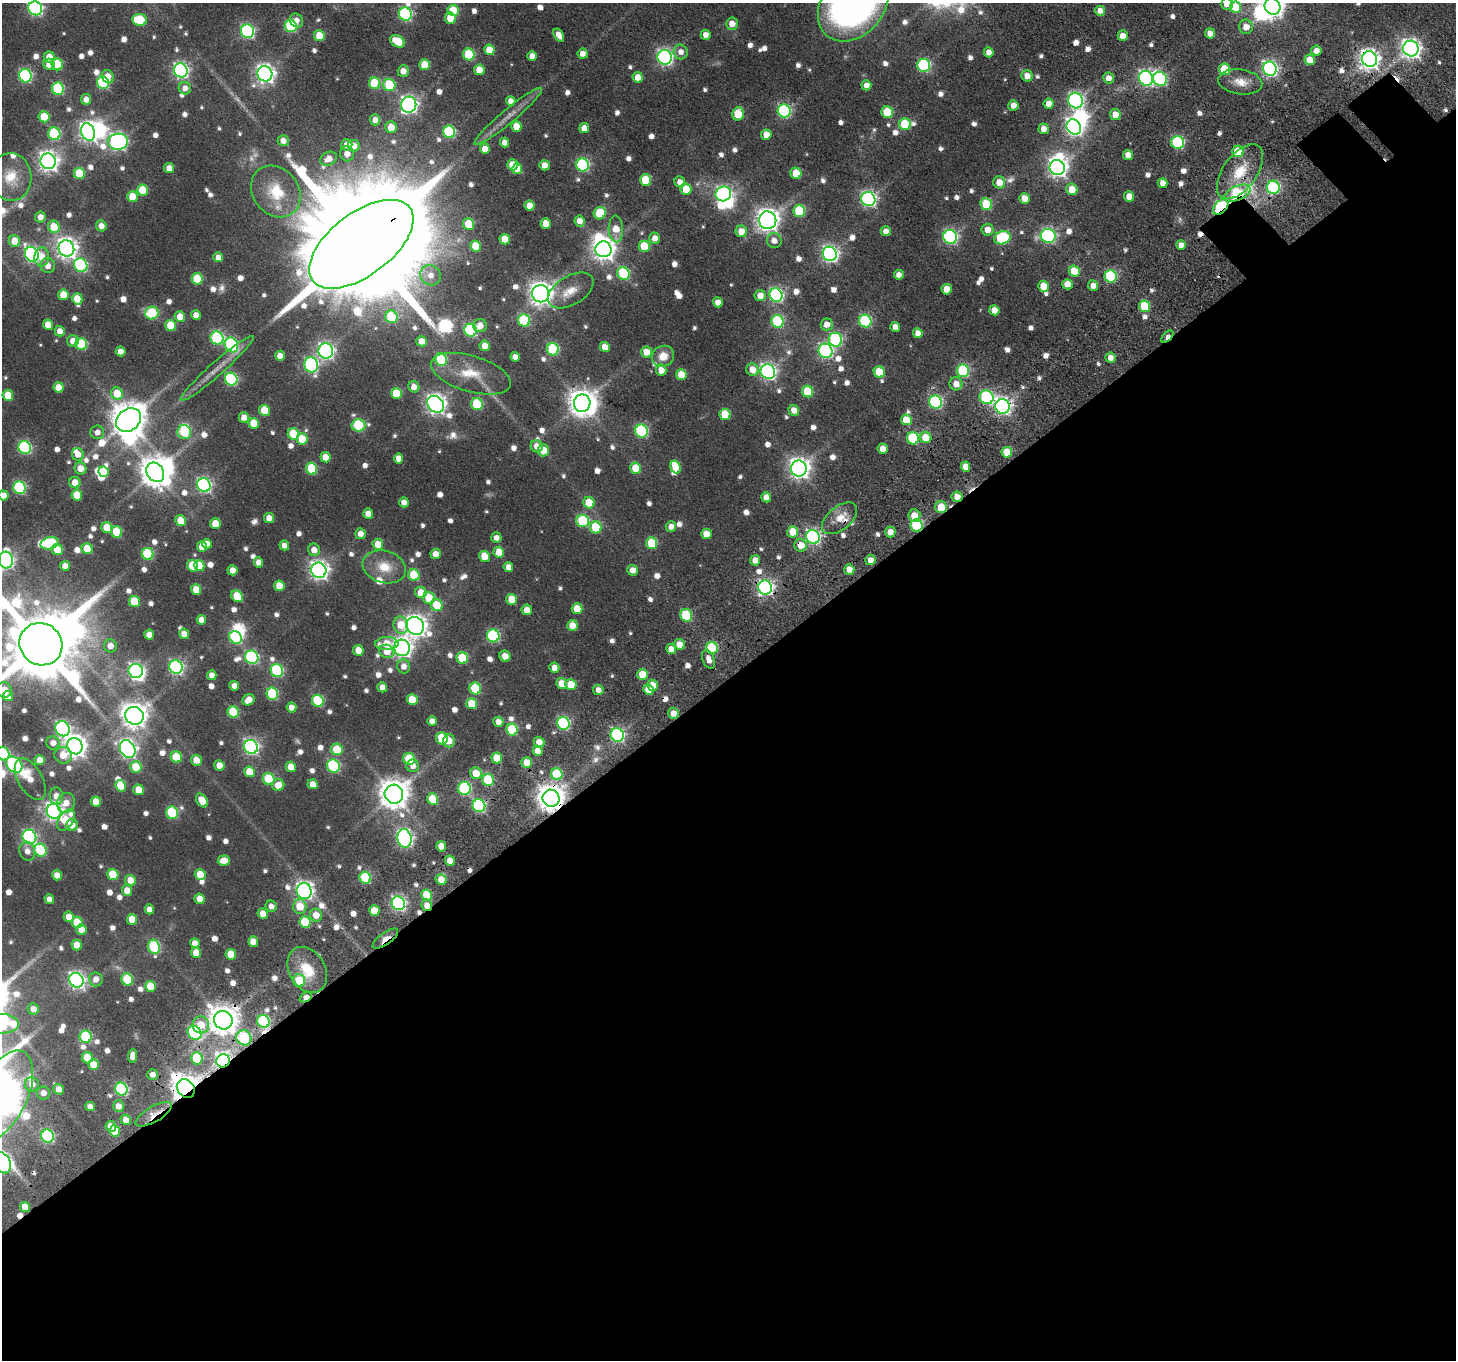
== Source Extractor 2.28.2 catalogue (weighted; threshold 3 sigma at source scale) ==
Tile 15 of 4 x 4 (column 3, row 4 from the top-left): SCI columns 3146-4599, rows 497-1854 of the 6293 x 6288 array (HDU 1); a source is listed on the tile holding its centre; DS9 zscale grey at full resolution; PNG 1458 x 1362 px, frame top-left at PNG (2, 3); each listed source drawn as its Kron ellipse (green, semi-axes under 4 px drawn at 4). Shown black and unused: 51% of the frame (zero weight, under 3 of 5 exposures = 11% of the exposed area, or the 3 px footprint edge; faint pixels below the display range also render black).
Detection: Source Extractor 2.28.2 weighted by HDU 2 'WHT'; one run over the whole footprint, this tile lists its part. Background 0.0698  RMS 0.0095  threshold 0.0427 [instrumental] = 3 sigma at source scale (4.5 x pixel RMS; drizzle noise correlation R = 1.50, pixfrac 1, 0.05/0.05 arcsec/px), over >= 5 px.
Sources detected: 843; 6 too faint to see at this stretch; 16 inside a brighter object's white glare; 10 cosmic-ray / hot-pixel residue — neither listed nor drawn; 10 inside a brighter listed object's ellipse — not listed separately; of the other 801, all 500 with FLUX_AUTO >= 7.3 (the completeness limit of this list) listed and drawn (301 fainter detections not listed), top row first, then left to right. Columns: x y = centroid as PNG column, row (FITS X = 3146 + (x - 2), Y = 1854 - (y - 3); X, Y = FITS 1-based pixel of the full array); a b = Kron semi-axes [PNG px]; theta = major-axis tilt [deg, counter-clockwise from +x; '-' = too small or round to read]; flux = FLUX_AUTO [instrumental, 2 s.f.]
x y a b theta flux
853 4 41 31 50 550
1227 4 6 6 - 7.9
1272 6 8 7 - 890
1236 7 5 5 - 32
35 8 7 6 - 230
453 10 6 5 - 37
1100 11 5 5 - 8.5
405 14 6 6 - 160
450 18 6 5 - 25
140 20 7 6 - 54
297 21 7 6 - 7.3
732 24 6 6 - 11
291 26 6 6 - 110
1246 27 7 7 - 10
247 31 7 6 - 190
1210 33 5 5 - 8.7
559 35 7 4 -58 11
706 35 5 5 - 7.9
319 36 5 5 - 26
1123 36 5 5 - 12
398 41 8 5 -30 30
1411 49 8 7 - 590
489 50 5 5 - 21
1316 51 5 5 - 8.4
681 52 7 7 - 7.9
989 52 5 5 - 8.9
469 54 6 5 - 56
583 54 5 5 - 7.6
532 56 5 4 - 9
49 57 5 5 - 14
665 57 7 7 - 330
1369 59 8 7 - 610
1310 60 5 5 - 18
49 64 5 5 - 12
57 64 6 5 - 44
425 65 5 5 - 23
924 65 6 6 - 140
1225 69 6 5 - 37
1270 69 7 6 - 340
181 70 7 6 - 290
479 70 5 5 - 15
403 71 6 5 - 10
265 74 8 7 - 510
25 76 7 6 - 160
1027 76 6 5 - 9.2
108 77 7 6 - 11
638 77 5 5 - 13
1109 78 5 5 - 9.2
1146 78 7 7 - 280
1160 79 7 6 - 110
1240 82 22 12 -8 15
103 83 6 6 - 110
375 83 6 5 - 53
389 85 6 6 - 61
866 85 5 5 - 8.3
185 88 6 6 - 7.5
58 89 6 6 - 96
86 99 5 5 - 9
511 101 5 4 - 7.6
1076 101 8 7 - 280
1049 104 5 5 - 10
409 105 8 7 - 380
1013 105 5 5 - 9.6
784 111 6 6 - 160
887 112 6 5 - 46
738 114 6 5 - 36
1115 115 5 5 - 14
508 116 43 7 40 14
44 117 5 5 - 31
375 120 5 5 - 7.7
905 124 6 6 - 55
516 126 5 5 - 18
391 127 6 5 - 18
1074 127 8 7 - 460
584 128 5 5 - 11
1044 129 5 5 - 9.6
88 132 9 7 -66 410
449 132 6 6 - 100
54 134 6 6 - 91
766 135 5 5 - 13
283 141 5 5 - 8.5
118 142 10 8 5 350
1177 142 6 6 - 100
504 143 5 4 - 7.9
347 145 5 5 - 11
354 146 6 5 - 11
485 149 5 5 - 11
1238 151 5 5 - 36
347 154 7 7 - 8.4
1128 155 5 5 - 11
329 159 9 6 28 12
48 161 8 7 - 610
513 165 5 5 - 22
544 165 5 5 - 12
583 165 6 6 - 130
169 168 5 5 - 12
1057 168 8 7 - 580
517 169 5 5 - 14
1240 172 32 17 53 35
796 173 5 5 - 24
79 174 5 5 - 43
11 177 24 20 -88 27
646 180 6 5 - 40
680 182 6 5 - 7.8
999 182 6 6 - 15
1163 183 5 4 - 9.7
1273 187 6 6 - 120
686 189 5 5 - 24
1072 189 6 5 - 17
143 190 5 5 - 34
276 191 27 23 -51 37
1237 193 14 7 24 89
723 194 8 7 - 270
1129 196 5 5 - 13
132 197 5 5 - 23
1025 198 5 5 - 13
868 199 7 7 - 310
986 204 6 5 - 64
529 206 5 5 - 13
1221 207 9 5 45 130
799 211 6 6 - 60
600 213 6 6 - 40
40 217 5 5 - 8.1
768 220 9 8 - 800
580 221 5 5 - 9
469 224 6 5 - 28
546 224 5 5 - 17
101 226 5 5 - 8.9
54 227 6 5 - 28
616 229 13 7 -88 20
987 230 6 6 - 11
741 231 6 5 - 15
886 231 5 5 - 7.8
1048 236 7 7 - 220
950 237 7 6 - 220
655 238 5 5 - 9.1
1002 238 8 6 18 94
505 239 5 5 - 18
14 241 6 5 - 20
774 241 7 7 - 7.6
361 244 61 31 37 77000
1181 245 5 4 - 7.9
475 246 5 5 - 25
644 246 6 5 - 40
66 248 8 7 - 680
603 249 8 8 - 820
32 254 8 6 -59 250
830 254 7 7 - 360
42 257 9 7 88 12
218 257 5 5 - 8.6
81 265 7 6 - 130
48 266 7 7 - 9.1
1074 271 5 5 - 25
623 274 6 6 - 84
430 275 10 9 - 9.6
899 275 5 5 - 8.5
1111 276 6 6 - 95
197 279 6 5 - 39
1067 284 5 5 - 13
1044 286 5 5 - 21
1093 286 5 5 - 8
947 289 5 5 - 17
571 290 25 14 31 18
541 294 8 8 - 920
63 295 5 5 - 21
776 295 7 6 - 220
760 296 5 5 - 11
77 299 5 5 - 21
718 302 5 5 - 10
1144 306 6 5 - 41
994 310 5 5 - 12
152 313 7 6 - 72
196 315 5 5 - 11
180 317 5 5 - 16
391 317 6 6 - 70
524 320 6 6 - 77
778 321 6 6 - 88
865 321 6 6 - 99
827 324 6 6 - 9.7
48 325 5 5 - 15
171 325 5 5 - 33
480 326 7 6 - 9.8
895 327 5 4 - 8
471 330 6 6 - 140
60 331 5 5 - 9.3
918 333 5 5 - 9.8
1167 337 7 4 46 9.8
217 338 6 6 - 130
835 340 7 6 - 130
73 341 6 5 - 10
422 341 5 5 - 14
81 344 6 5 - 72
231 345 7 6 - 120
485 346 5 5 - 13
605 347 5 5 - 16
553 349 6 6 - 93
121 351 5 5 - 8.9
326 351 7 7 - 330
826 351 7 6 - 220
647 352 5 5 - 16
280 356 5 5 - 8.7
663 356 11 10 - 15
515 357 5 4 - 7.9
1110 358 5 5 - 8.2
441 360 6 6 - 73
311 365 8 7 - 180
217 368 48 7 41 16
661 370 6 5 - 12
752 370 6 6 - 13
963 371 6 6 - 95
768 372 7 7 - 330
879 372 6 5 - 36
471 374 41 18 -16 34
681 375 5 5 - 24
231 379 6 6 - 130
956 384 6 6 - 9.6
59 387 5 5 - 18
414 387 6 5 - 8.8
808 391 6 5 - 46
117 393 6 6 - 25
396 393 5 5 - 36
8 395 5 5 - 26
987 397 7 6 - 140
936 402 6 6 - 150
582 403 9 8 - 1300
436 404 9 7 -45 600
477 404 6 5 - 66
1003 406 7 7 - 380
264 410 5 5 - 28
794 410 5 5 - 9.8
725 414 6 5 - 38
244 417 5 5 - 11
129 420 13 11 36 2100
906 420 5 5 - 24
254 423 5 5 - 25
358 425 7 6 - 80
641 431 6 6 - 120
97 432 7 6 - 7.4
184 432 7 6 - 61
293 434 6 5 - 42
913 438 6 6 - 80
926 438 6 5 - 22
302 439 5 5 - 28
537 446 6 6 - 8.8
25 448 6 6 - 150
883 449 5 5 - 14
543 450 6 5 - 18
1007 452 5 5 - 20
78 454 6 6 - 12
325 457 5 5 - 14
399 458 5 4 - 9.6
676 467 6 5 - 15
965 467 5 4 - 12
80 468 6 5 - 13
636 468 5 5 - 24
799 468 8 8 - 660
312 469 6 5 - 56
103 472 5 5 - 19
155 472 10 8 -58 1700
75 482 5 5 - 14
204 485 7 6 - 250
19 488 6 6 - 120
3 495 5 5 - 9.7
77 495 5 5 - 22
766 497 5 5 - 8.1
957 497 5 5 - 10
404 502 5 5 - 8.7
589 503 6 5 - 25
941 507 6 6 - 22
368 514 5 5 - 11
914 516 6 6 - 16
269 518 5 5 - 11
840 518 21 11 39 17
181 520 5 5 - 21
583 521 6 6 - 85
215 524 5 5 - 19
917 525 6 6 - 97
671 526 5 5 - 7.5
107 527 5 5 - 21
596 527 6 6 - 48
117 532 6 5 - 48
793 532 5 5 - 24
890 532 5 5 - 10
361 534 5 5 - 8.5
706 534 5 5 - 13
813 537 7 6 - 240
496 538 5 5 - 7.5
49 543 9 6 15 72
652 543 6 5 - 40
207 544 5 4 - 8
378 544 5 5 - 16
284 545 5 4 - 8
801 545 6 6 - 16
202 547 5 5 - 13
87 549 5 5 - 26
57 550 6 5 - 25
314 550 6 6 - 10
499 552 5 5 - 20
148 554 6 6 - 79
436 554 5 5 - 10
484 556 5 5 - 21
6 560 8 7 - 310
755 560 5 5 - 9.7
870 560 5 5 - 8.1
259 562 5 4 - 7.7
65 566 5 5 - 8.2
193 566 6 5 - 38
199 566 5 5 - 21
384 567 22 16 -16 25
508 567 5 5 - 9.3
849 569 5 5 - 12
233 570 5 5 - 11
319 570 8 7 - 520
632 570 5 5 - 8.8
414 575 6 5 - 37
279 586 5 5 - 16
765 588 7 7 - 300
196 589 5 5 - 17
421 593 6 5 - 17
237 596 6 5 - 33
429 598 6 6 - 35
512 599 5 5 - 24
134 602 5 5 - 37
437 605 6 5 - 29
577 609 5 5 - 20
527 610 5 5 - 12
686 615 6 6 - 61
201 620 5 5 - 8.5
401 625 8 7 - 22
572 625 5 5 - 17
415 626 9 8 - 710
184 634 5 5 - 10
149 635 5 5 - 11
493 636 6 6 - 120
236 637 7 6 - 120
41 644 22 20 -40 12000
387 644 12 6 2 21
679 644 5 5 - 13
110 646 6 6 - 9
402 648 8 7 - 530
712 648 6 5 - 56
671 649 5 5 - 10
358 650 5 5 - 17
387 651 7 6 - 15
505 656 5 5 - 11
252 657 7 6 - 160
462 658 6 5 - 44
709 659 10 6 -70 8.2
404 666 7 6 - 7.8
176 667 7 6 - 230
554 668 5 5 - 9
136 671 7 7 - 270
277 671 6 6 - 120
212 675 5 4 - 8.3
643 675 5 5 - 33
562 683 5 5 - 17
571 685 5 5 - 22
653 685 5 5 - 19
234 686 5 4 - 8.9
382 687 5 4 - 9.1
475 688 6 5 - 57
4 690 8 7 - 13
598 690 5 5 - 7.5
648 690 5 5 - 16
272 694 6 5 - 79
8 696 5 5 - 20
412 699 5 5 - 26
249 700 6 5 - 13
318 701 6 5 - 77
472 704 5 5 - 29
291 707 5 5 - 8.1
233 712 6 5 - 56
673 713 6 5 - 10
134 716 9 8 - 1100
432 721 5 5 - 7.6
498 722 5 5 - 10
563 723 6 6 - 150
63 729 8 7 - 230
512 729 6 5 - 60
617 735 7 6 - 200
442 738 6 5 - 49
449 741 6 6 - 12
539 742 5 5 - 11
53 743 6 6 - 8.8
75 746 8 7 - 830
251 747 7 6 - 280
128 749 9 7 -60 380
337 749 6 5 - 29
538 751 5 5 - 11
3 754 7 6 - 100
63 755 9 8 - 14
176 757 6 5 - 38
497 758 5 5 - 22
409 759 6 5 - 46
40 760 5 5 - 14
196 760 5 5 - 13
527 762 5 5 - 16
14 765 9 6 -43 170
219 765 5 5 - 13
333 766 6 6 - 110
413 766 6 6 - 7.8
136 767 6 5 - 32
291 767 5 5 - 18
249 772 5 5 - 20
476 773 6 5 - 21
557 774 6 5 - 53
30 779 23 12 -60 18
269 779 6 5 - 55
488 780 6 5 - 71
313 784 5 5 - 12
278 785 6 5 - 15
121 786 6 5 - 29
464 788 6 6 - 110
139 790 5 5 - 20
394 794 9 9 - 1700
56 796 8 6 -83 11
551 798 8 8 - 1300
433 799 6 5 - 38
202 800 7 5 -55 17
96 802 5 5 - 15
66 803 10 9 - 12
479 806 6 6 - 150
54 811 8 7 - 470
172 813 6 6 - 81
66 820 12 7 55 30
72 825 6 6 - 11
29 837 7 6 - 190
404 838 9 7 -81 330
441 846 5 5 - 12
40 850 6 6 - 82
27 851 10 7 -74 8.1
450 860 5 5 - 11
224 861 6 5 - 14
113 874 6 5 - 41
200 874 5 5 - 21
57 875 5 5 - 11
365 878 6 5 - 74
130 880 5 5 - 16
441 880 5 5 - 15
127 890 5 5 - 13
304 891 8 7 - 370
426 895 5 5 - 30
49 899 5 4 - 7.6
200 899 5 5 - 12
398 903 7 6 - 260
427 905 6 5 - 10
271 906 6 5 - 7.5
300 907 7 6 - 24
149 909 5 4 - 9.3
374 911 5 5 - 20
263 914 5 5 - 11
316 915 6 6 - 14
69 917 5 5 - 12
132 919 5 5 - 20
77 922 6 5 - 27
305 922 6 5 - 46
81 930 5 5 - 12
385 938 15 6 35 9.9
253 941 5 5 - 14
195 943 5 5 - 9.3
77 945 5 5 - 17
154 947 7 6 - 86
196 953 5 5 - 15
231 954 5 5 - 21
307 970 24 18 -60 30
96 979 7 7 - 8.4
127 979 6 5 - 51
76 980 7 7 - 360
299 981 6 6 - 32
150 986 5 5 - 26
306 997 6 4 32 11
33 1009 6 5 - 9.5
223 1020 9 9 - 1600
263 1021 6 6 - 90
2 1024 17 10 -1 100
201 1025 8 8 - 20
195 1033 7 6 - 140
86 1037 6 6 - 78
244 1038 8 7 - 62
133 1056 7 4 84 8.2
87 1058 6 5 - 26
197 1058 6 5 - 46
223 1061 7 6 - 410
93 1064 5 5 - 22
152 1075 5 5 - 7.8
32 1084 7 7 - 8.7
58 1089 5 5 - 10
121 1089 6 6 - 140
186 1089 10 8 -49 1400
43 1093 6 6 - 7.9
3 1096 49 24 64 1800
119 1106 6 5 - 9.9
90 1107 5 4 - 7.7
154 1114 20 8 29 12
126 1120 5 5 - 9.8
111 1126 5 5 - 12
115 1131 6 5 - 29
47 1136 6 6 - 140
2 1163 11 8 -63 340
25 1207 5 5 - 14
Overlapping masked pixels (flux is a lower limit): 26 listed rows (the first 20) at x y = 1369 59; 1240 172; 1237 193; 1221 207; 361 244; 1167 337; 1003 406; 965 467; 957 497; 941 507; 840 518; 917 525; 801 545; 765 588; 488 780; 551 798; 479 806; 427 905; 385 938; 306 997
Isophote crosses this tile's border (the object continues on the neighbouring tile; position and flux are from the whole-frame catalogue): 13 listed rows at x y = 853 4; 1227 4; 1272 6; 1236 7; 35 8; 3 495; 6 560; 41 644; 4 690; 3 754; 2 1024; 3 1096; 2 1163